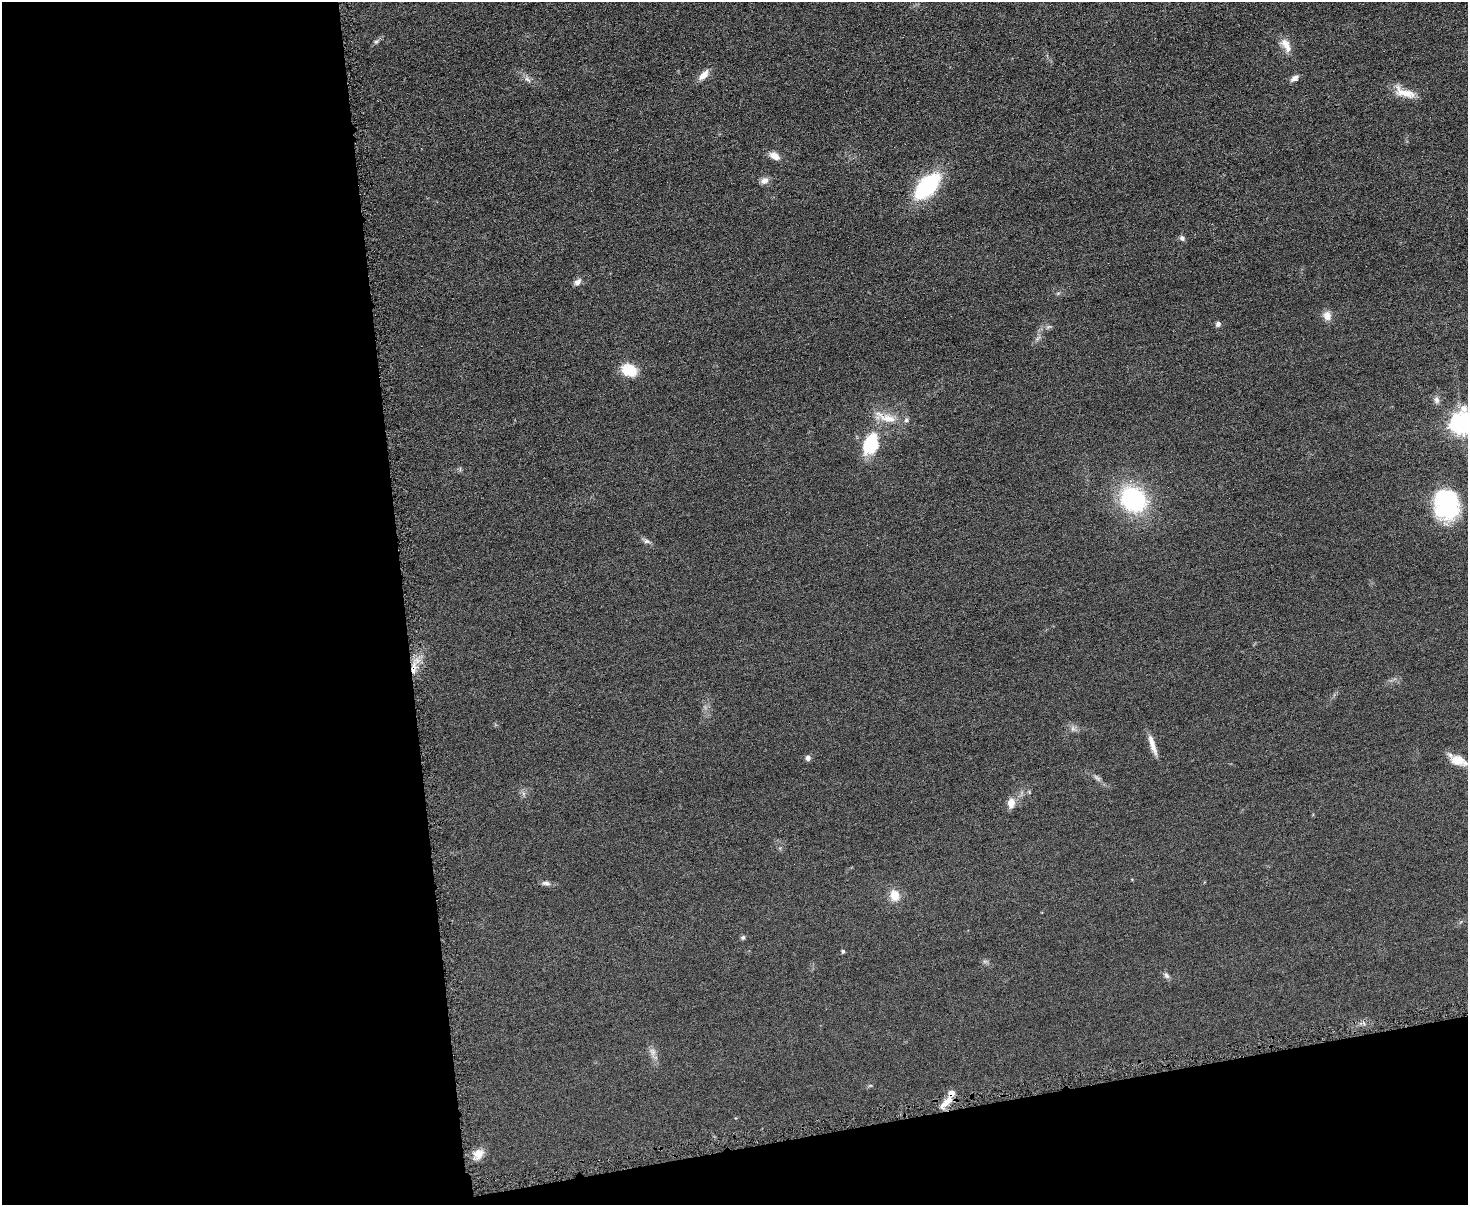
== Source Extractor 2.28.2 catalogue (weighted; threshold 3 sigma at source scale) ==
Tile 10 of 3 x 4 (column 1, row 4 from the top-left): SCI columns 145-1610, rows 4-1206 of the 4798 x 4820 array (HDU 1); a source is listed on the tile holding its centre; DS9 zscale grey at full resolution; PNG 1470 x 1207 px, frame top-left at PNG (2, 2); no overlay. Shown black and unused: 33% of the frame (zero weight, under 4 of 8 exposures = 1% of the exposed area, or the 3 px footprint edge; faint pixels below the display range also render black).
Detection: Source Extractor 2.28.2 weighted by HDU 2 'WHT'; one run over the whole footprint, this tile lists its part. Background 0.0578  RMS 0.0079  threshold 0.0323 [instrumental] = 3 sigma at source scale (4.09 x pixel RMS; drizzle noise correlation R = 1.36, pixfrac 0.8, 0.05/0.05 arcsec/px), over >= 5 px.
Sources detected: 38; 1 inside a brighter object's white glare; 1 cosmic-ray / hot-pixel residue — not listed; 2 inside a brighter listed object's ellipse — not listed separately; the other 34 listed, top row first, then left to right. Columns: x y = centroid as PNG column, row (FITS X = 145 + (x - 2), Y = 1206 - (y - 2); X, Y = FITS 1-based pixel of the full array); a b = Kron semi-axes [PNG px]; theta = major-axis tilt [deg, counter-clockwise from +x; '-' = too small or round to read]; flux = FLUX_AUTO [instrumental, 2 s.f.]
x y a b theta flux
376 42 6 5 - 1.2
1286 45 21 9 -60 7.2
704 75 15 7 46 6
1294 78 10 6 34 3.4
527 79 10 5 -35 2.3
1405 93 31 10 -21 11
775 156 14 8 -30 5.6
764 181 11 8 30 3.4
927 186 24 13 45 77
1182 238 8 6 -47 1.9
577 282 10 6 42 3
1327 316 11 10 - 5.3
1218 324 6 6 - 2
629 370 13 10 -22 22
1436 400 9 7 -75 2.8
886 417 34 10 -20 12
1462 423 8 8 - 470
870 444 23 15 70 34
1133 499 25 21 -40 81
1448 504 34 26 71 58
646 541 8 6 -14 2
1152 745 26 6 -72 6.9
808 758 5 5 - 3
1458 760 19 12 -16 10
1097 778 10 4 -30 2
1011 803 11 8 84 6.5
546 883 12 6 -5 2.4
894 895 13 10 -73 10
743 937 6 5 - 1.3
843 951 4 4 - 1.3
1166 976 9 6 -51 2
652 1052 9 6 -55 3.1
946 1102 22 6 42 7.2
479 1154 13 12 - 6.8
Isophote crosses this tile's border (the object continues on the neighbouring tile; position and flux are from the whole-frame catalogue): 1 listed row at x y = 1462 423